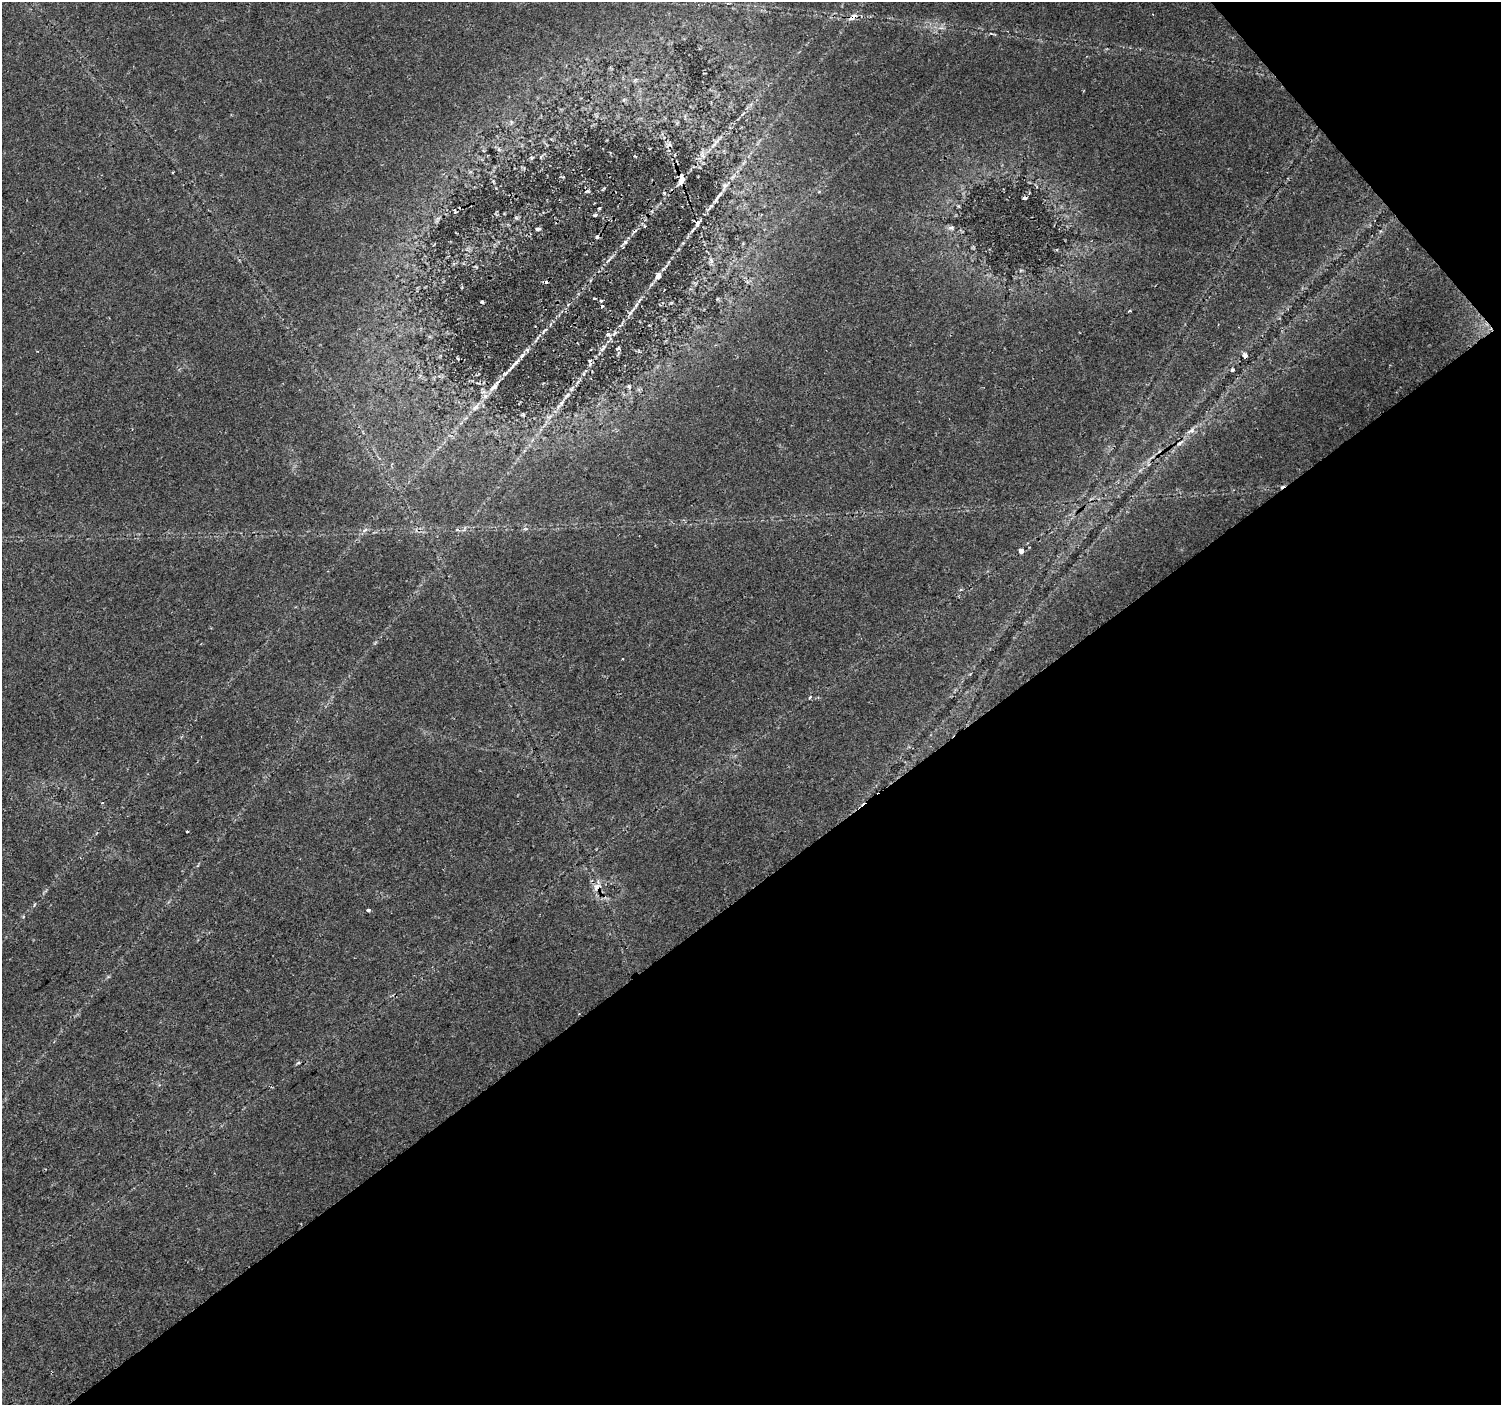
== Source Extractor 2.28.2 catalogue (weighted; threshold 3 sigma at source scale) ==
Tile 12 of 4 x 4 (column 4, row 3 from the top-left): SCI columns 4503-6001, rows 1606-3008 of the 6001 x 5954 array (HDU 1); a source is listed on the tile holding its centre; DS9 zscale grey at full resolution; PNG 1503 x 1407 px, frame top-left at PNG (2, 2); no overlay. Shown black and unused: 39% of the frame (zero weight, under 2 of 3 exposures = <1% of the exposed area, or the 3 px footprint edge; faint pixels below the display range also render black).
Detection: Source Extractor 2.28.2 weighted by HDU 2 'WHT'; one run over the whole footprint, this tile lists its part. Background 0.0407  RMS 0.0037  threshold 0.0164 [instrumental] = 3 sigma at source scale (4.5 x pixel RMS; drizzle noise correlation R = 1.50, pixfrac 1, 0.0396/0.0396 arcsec/px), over >= 5 px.
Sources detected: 59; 8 cosmic-ray / hot-pixel residue — not listed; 2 inside a brighter listed object's ellipse — not listed separately; the other 49 listed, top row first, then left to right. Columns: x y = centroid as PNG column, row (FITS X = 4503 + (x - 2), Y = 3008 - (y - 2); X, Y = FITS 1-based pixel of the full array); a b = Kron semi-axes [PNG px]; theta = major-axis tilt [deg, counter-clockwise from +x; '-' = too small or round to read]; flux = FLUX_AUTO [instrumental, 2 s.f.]
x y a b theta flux
853 17 15 7 36 2.4
716 142 33 3 49 3.2
531 158 6 5 - 0.72
681 180 11 5 74 2.6
719 195 16 4 47 1.9
599 208 4 3 - 0.43
595 215 4 4 - 0.61
516 218 6 4 -19 0.54
697 224 10 5 66 1.2
645 226 4 3 - 0.43
951 227 8 5 11 0.97
538 229 6 4 8 0.66
597 237 5 4 - 0.74
625 242 5 5 - 0.82
711 260 9 4 -64 1.1
658 276 10 7 64 2
601 301 4 3 - 0.48
482 302 3 2 - 0.51
671 303 6 3 19 0.33
636 305 10 5 55 1.3
630 313 8 4 46 1
545 330 12 4 40 1.3
608 335 9 5 -30 0.96
603 348 13 5 51 1.7
618 348 5 3 - 0.53
527 350 7 5 -45 0.84
1245 356 5 4 - 1.5
590 364 6 4 72 0.73
512 367 21 4 45 2.6
1232 370 5 4 - 0.6
629 386 7 5 -74 0.7
494 387 13 6 41 2.1
567 396 16 5 44 2.1
475 407 15 6 45 2.1
523 415 5 4 - 0.46
549 417 11 5 22 1.3
1191 430 13 5 39 1.8
525 529 6 4 18 0.58
365 530 8 4 37 0.9
457 530 5 4 - 0.53
1021 551 5 4 - 2.1
622 659 3 2 - 0.36
810 697 5 3 - 0.43
102 803 3 3 - 0.53
187 831 3 3 - 1.4
597 887 12 9 35 2.8
368 910 4 3 - 1.3
579 1014 3 2 - 0.24
298 1063 5 3 - 0.47
Overlapping masked pixels (flux is a lower limit): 6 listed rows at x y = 853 17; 681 180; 697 224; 1245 356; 494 387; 597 887